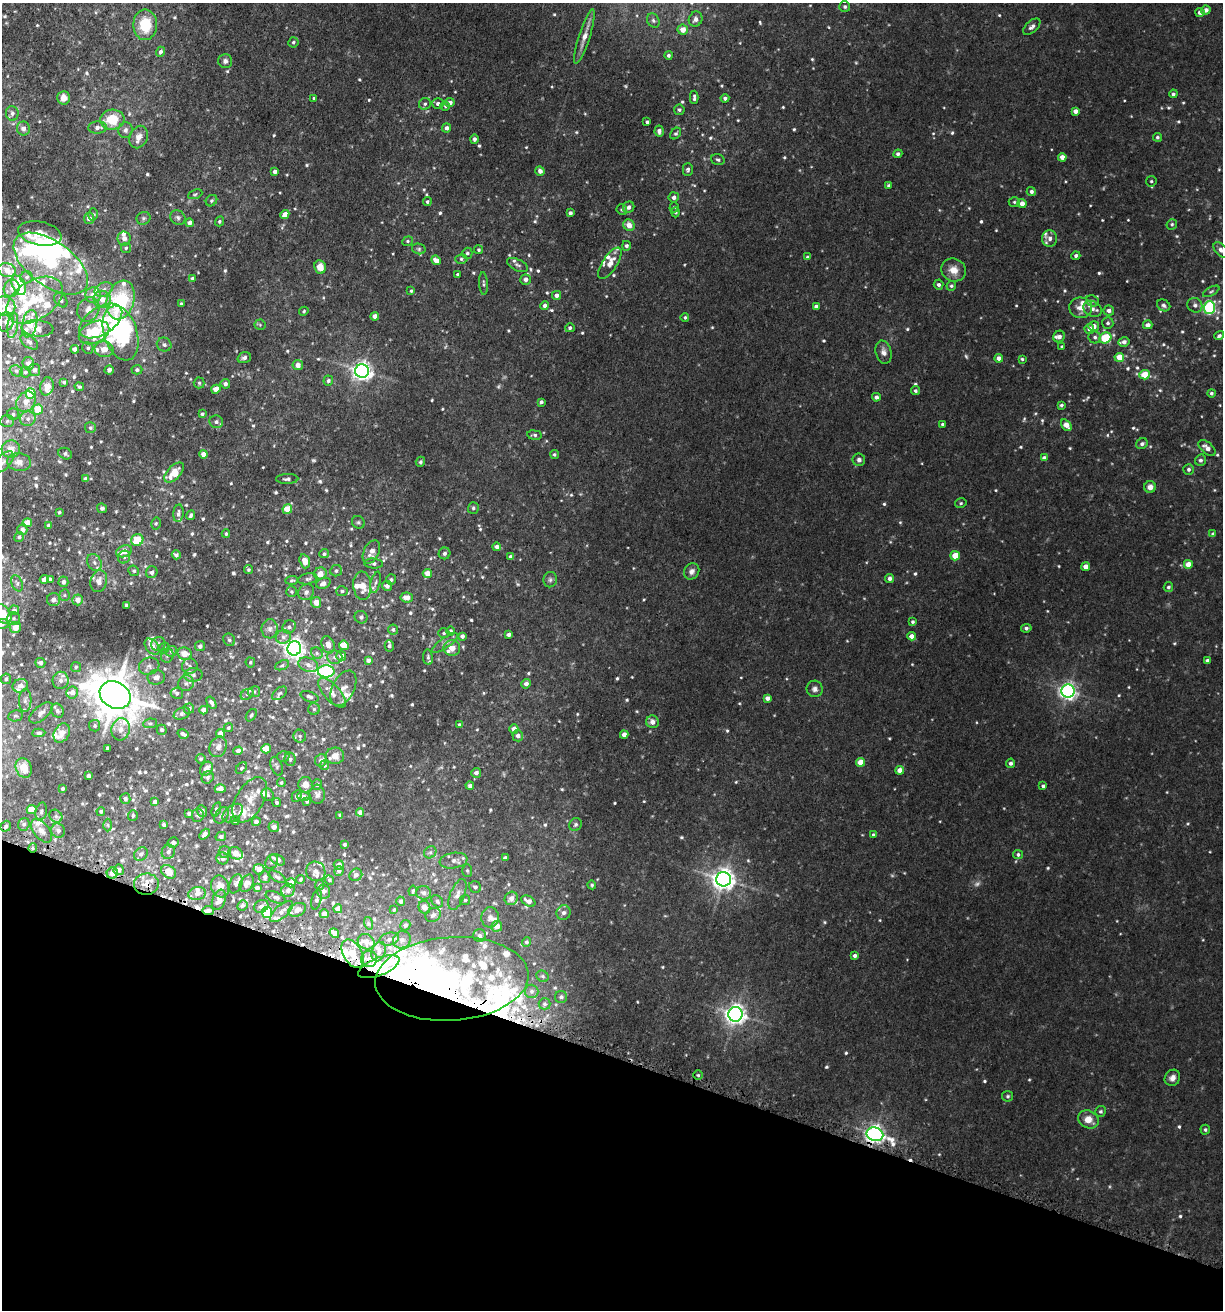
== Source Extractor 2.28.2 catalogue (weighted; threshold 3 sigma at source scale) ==
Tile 15 of 4 x 4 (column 3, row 4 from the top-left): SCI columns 2789-4009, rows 52-1359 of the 5408 x 5343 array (HDU 1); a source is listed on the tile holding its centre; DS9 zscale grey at full resolution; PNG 1225 x 1312 px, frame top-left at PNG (2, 3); each listed source drawn as its Kron ellipse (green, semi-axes under 4 px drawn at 4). Shown black and unused: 19% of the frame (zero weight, under 3 of 5 exposures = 5% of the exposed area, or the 3 px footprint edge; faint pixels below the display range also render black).
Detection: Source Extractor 2.28.2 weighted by HDU 2 'WHT'; one run over the whole footprint, this tile lists its part. Background 0.0203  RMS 0.0034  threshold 0.0152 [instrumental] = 3 sigma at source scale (4.5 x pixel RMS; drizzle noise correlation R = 1.50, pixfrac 1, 0.05/0.05 arcsec/px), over >= 5 px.
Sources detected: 898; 8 too faint to see at this stretch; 9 inside a brighter object's white glare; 3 cosmic-ray / hot-pixel residue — neither listed nor drawn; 98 inside a brighter listed object's ellipse — not listed separately; of the other 780, all 500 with FLUX_AUTO >= 0.523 (the completeness limit of this list) listed and drawn (280 fainter detections not listed), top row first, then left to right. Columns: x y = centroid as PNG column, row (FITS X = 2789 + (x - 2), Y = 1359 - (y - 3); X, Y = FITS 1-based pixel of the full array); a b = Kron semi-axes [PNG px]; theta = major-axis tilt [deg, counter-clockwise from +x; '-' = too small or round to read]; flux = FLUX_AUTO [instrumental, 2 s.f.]
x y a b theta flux
845 7 5 5 - 0.74
1206 10 4 4 - 1.6
1200 12 5 4 - 1.2
696 19 8 6 64 1.6
653 20 7 6 - 0.9
145 25 15 12 -90 12
1032 27 10 5 42 1.3
683 30 5 5 - 3.4
584 37 28 5 72 3.2
293 42 5 5 - 0.68
160 52 5 4 - 1
668 55 4 4 - 0.87
225 61 7 7 - 1.1
1173 94 4 4 - 0.79
694 97 7 3 88 0.93
64 98 7 6 - 2.7
314 98 3 3 - 0.66
725 98 4 4 - 0.96
450 102 5 4 - 1.7
425 104 6 6 - 0.79
438 104 5 5 - 1.1
445 106 5 4 - 0.54
679 110 5 5 - 0.74
1075 111 4 4 - 1.6
12 113 7 6 - 1.2
112 120 12 10 6 9.8
647 122 3 3 - 0.7
97 127 9 6 4 1.9
23 128 7 6 - 1.8
447 128 4 4 - 1.4
125 130 8 7 - 1.2
659 131 5 4 - 1.1
676 133 6 4 49 0.69
139 137 12 8 66 2.6
1157 137 4 4 - 0.69
474 139 5 4 - 1
898 154 4 4 - 0.83
1062 157 4 4 - 2.5
718 159 7 5 -18 0.68
688 169 6 5 - 0.78
540 171 5 4 - 1.4
275 172 4 4 - 1.3
1151 181 5 5 - 0.58
888 185 4 4 - 0.64
1031 192 4 4 - 1.1
195 194 7 4 22 0.55
674 197 5 5 - 1.4
212 201 6 5 - 0.71
427 202 4 4 - 0.62
1014 202 5 5 - 0.55
1022 203 4 4 - 2.3
629 207 6 5 - 1.5
674 207 5 4 - 0.56
622 210 5 5 - 0.71
675 212 5 4 - 0.67
570 213 4 4 - 1.1
93 214 6 5 - 0.63
285 214 5 4 - 2.8
178 217 8 7 - 0.97
143 218 7 6 - 0.77
89 219 5 5 - 1.8
220 221 5 4 - 0.64
189 223 4 4 - 1.3
1172 224 5 5 - 0.61
629 225 6 5 - 3.1
40 233 22 12 -12 8.5
124 238 7 6 - 1.6
1050 238 8 7 - 1.7
407 241 5 4 - 0.52
626 246 5 4 - 0.95
126 248 5 5 - 0.62
419 249 7 5 -14 0.62
479 250 4 4 - 0.67
1221 250 9 5 -47 1.4
467 253 5 5 - 0.78
1076 256 4 4 - 0.93
808 257 4 4 - 0.71
461 259 6 5 - 0.67
436 260 5 4 - 2.9
610 263 18 7 57 3.3
51 264 43 22 -36 30
517 265 11 5 -26 1
320 267 7 6 - 4.1
7 270 9 7 -15 3.2
954 270 12 11 - 3.6
458 274 3 3 - 0.76
27 277 6 6 - 0.79
193 278 4 4 - 1.2
526 279 5 5 - 1.8
484 283 11 4 -87 0.75
19 285 10 6 -63 10
939 285 5 4 - 1
951 286 5 4 - 0.67
12 288 9 8 - 1.8
104 289 10 6 27 1.8
411 291 3 3 - 0.55
1211 291 9 4 29 0.6
93 295 8 7 - 3.1
556 295 4 4 - 1.6
102 299 9 8 - 3.6
35 300 31 19 32 15
61 300 8 5 -52 0.98
121 300 20 13 73 33
1092 301 7 5 -22 0.76
181 304 4 3 - 0.7
545 305 4 4 - 1.3
1164 305 7 5 -31 0.85
1195 305 8 7 - 1.2
5 306 11 9 -23 2.3
816 306 4 4 - 1.4
1209 307 6 6 - 36
1081 308 11 10 - 3.6
88 309 13 10 64 3.3
1093 309 10 7 -29 2
1109 310 5 5 - 1.5
304 311 5 4 - 0.58
375 316 4 4 - 2.2
685 317 4 4 - 0.56
101 321 24 13 33 10
6 322 10 8 73 1.6
1108 323 6 5 - 0.87
30 324 14 7 77 6.9
260 325 5 5 - 0.55
1148 325 5 4 - 1.7
13 326 13 5 81 1.5
1094 326 5 5 - 2.2
37 328 16 8 -5 2.2
570 328 5 4 - 0.85
1089 329 5 5 - 1.6
94 332 16 10 26 13
121 333 28 16 -73 52
1219 336 5 4 - 0.81
1059 337 6 5 - 1.2
1095 337 6 6 - 0.89
1105 338 6 5 - 14
29 342 10 6 -37 1
1124 342 5 5 - 1.5
164 345 7 6 - 0.95
1062 347 4 4 - 0.56
88 348 6 5 - 0.89
75 349 4 4 - 1.5
104 349 9 7 -3 3.1
884 352 12 8 -75 2.1
1119 357 5 4 - 5.4
244 358 7 5 18 1.2
999 358 4 4 - 1.9
1022 359 3 3 - 0.53
28 363 6 6 - 1.5
298 365 5 5 - 2.3
34 370 6 6 - 1.3
109 370 5 4 - 1.4
137 370 5 5 - 0.8
16 371 7 5 -24 0.77
362 371 7 6 - 190
25 372 5 5 - 0.6
1145 375 5 4 - 6.6
328 381 5 5 - 0.71
64 382 4 4 - 0.6
199 383 5 5 - 0.57
225 384 5 4 - 1.1
47 386 9 6 76 3
79 387 5 3 - 0.7
216 389 4 4 - 3.8
915 391 4 4 - 0.68
31 393 5 5 - 11
1211 393 4 4 - 0.67
876 397 4 4 - 1.2
26 402 11 9 52 2.7
541 402 4 3 - 0.84
1061 405 3 3 - 0.58
38 410 5 5 - 9.5
13 414 6 6 - 0.85
202 414 4 3 - 0.72
28 419 8 7 - 1.4
7 421 7 6 - 0.81
216 422 7 6 - 1.2
942 424 3 3 - 0.56
1066 425 6 4 -54 3.7
90 428 5 5 - 0.74
534 435 7 4 -6 0.83
1142 444 6 5 - 0.99
1207 448 10 5 -41 2.2
11 449 9 8 - 4.1
65 454 7 5 -23 0.82
204 454 4 4 - 2.7
554 454 4 4 - 0.59
1044 458 4 4 - 1.4
859 460 6 6 - 1.1
1200 460 6 5 - 0.89
3 462 13 7 47 1.8
19 462 12 9 -7 2.5
420 462 5 4 - 0.65
1189 469 5 5 - 0.88
174 472 12 6 47 6.8
85 479 4 3 - 0.92
287 479 11 5 2 0.95
1150 487 6 6 - 2.1
961 503 6 4 15 0.57
102 508 5 4 - 0.75
473 508 6 5 - 0.64
287 509 5 4 - 5.8
59 512 3 3 - 0.57
178 513 9 5 85 1.2
191 515 5 3 - 0.82
358 522 7 6 - 0.66
27 523 4 4 - 4.2
156 523 6 4 76 0.62
49 525 4 3 - 1
22 530 5 5 - 1.3
226 534 4 3 - 0.53
1213 534 4 3 - 0.7
19 537 5 4 - 0.67
137 540 6 5 - 7.3
497 547 4 4 - 1.2
124 551 8 5 19 3.6
371 552 12 7 64 2.5
444 553 6 5 - 1.1
324 554 5 4 - 0.67
176 555 5 4 - 0.89
955 556 5 4 - 6.7
124 557 6 6 - 1
510 557 4 4 - 0.72
305 561 7 5 -72 3.5
94 562 9 7 -58 1.4
373 563 9 5 -3 0.81
1188 564 4 4 - 4.3
1085 567 4 4 - 2.1
248 570 4 4 - 0.57
134 571 5 5 - 0.61
336 571 6 5 - 0.83
692 571 8 7 - 1.5
152 572 6 5 - 1
427 573 4 4 - 3.4
320 574 6 6 - 3.1
889 578 4 4 - 1.2
44 579 4 4 - 1.8
50 579 4 3 - 0.82
308 579 10 5 11 0.9
292 580 6 4 3 0.54
391 580 5 5 - 0.71
550 580 8 6 77 0.95
99 581 11 8 76 2.6
63 582 5 5 - 1.2
376 582 11 4 77 1.2
17 583 8 5 -71 0.85
323 583 7 5 23 1.7
362 586 14 9 -85 3.9
387 586 5 5 - 1.5
1168 587 5 4 - 0.72
342 591 5 5 - 0.78
291 592 5 5 - 0.6
306 592 8 7 - 1.2
65 595 5 5 - 0.57
407 597 6 5 - 2.6
54 600 6 6 - 1.5
78 600 5 5 - 2.7
316 602 5 5 - 3.9
126 605 4 3 - 0.74
14 610 5 5 - 0.89
3 614 11 7 -55 4.6
361 617 6 6 - 0.85
13 618 6 6 - 0.8
913 622 4 4 - 0.65
3 624 6 5 - 0.58
15 627 6 5 - 3.7
289 627 7 6 - 1.2
1026 628 5 3 - 1
270 629 9 8 - 1.6
393 630 5 5 - 0.88
450 631 4 4 - 0.83
444 633 5 4 - 0.55
509 635 4 4 - 1.3
462 636 4 4 - 1.2
911 636 4 4 - 2.2
283 637 7 7 - 1.3
229 640 6 5 - 0.76
445 643 15 5 35 1.5
158 644 7 7 - 1.6
328 645 9 6 -68 2.8
344 645 5 4 - 5.6
200 646 5 5 - 1.2
389 646 5 4 - 1
152 647 9 6 -49 2.7
164 648 6 4 46 0.53
294 648 7 7 - 190
452 648 8 8 - 2.9
171 651 6 5 - 0.86
317 653 6 5 - 0.74
185 654 7 6 - 3.8
167 655 7 6 - 0.84
341 656 5 5 - 2.5
335 657 7 6 - 1.3
428 657 8 5 -84 0.73
368 660 4 4 - 1.2
1207 661 4 3 - 1.1
250 662 5 4 - 0.53
40 663 5 5 - 1.1
282 665 7 4 23 0.69
308 665 10 7 -21 1.8
149 666 10 8 17 1.7
190 666 8 7 - 1.4
76 667 5 5 - 0.54
326 671 8 6 0 68
193 675 9 7 7 1.4
156 677 9 7 8 1.8
6 679 5 4 - 0.75
61 680 8 8 - 1.8
186 683 8 7 - 1.1
526 684 5 4 - 1.5
20 686 8 6 21 2.3
343 688 19 11 63 3.3
815 689 8 8 - 1.4
1068 691 6 6 - 140
254 692 6 5 - 0.7
72 693 6 6 - 2.5
177 693 6 5 - 0.9
279 693 9 5 37 0.74
332 693 18 8 -47 3.9
247 694 7 5 29 0.8
115 695 16 13 -31 1100
310 697 9 5 -20 1.1
767 698 4 4 - 1.5
25 701 11 6 88 1.4
211 703 7 4 -57 0.95
189 709 5 5 - 1.2
314 709 6 6 - 0.69
204 710 4 4 - 1.6
57 711 7 6 - 0.98
41 713 14 7 40 1.9
182 713 8 5 25 0.84
251 715 7 4 54 0.7
15 716 7 5 11 0.67
652 722 6 6 - 2
150 723 7 4 7 0.64
459 725 4 4 - 0.72
95 726 6 5 - 0.65
228 728 4 4 - 0.55
121 729 11 9 76 2.1
514 729 4 4 - 2.7
162 730 5 5 - 0.74
39 733 7 4 4 0.75
62 733 10 7 61 3.8
220 733 4 4 - 2.9
183 734 6 3 -32 1
624 734 4 4 - 2.5
300 736 6 6 - 0.72
518 736 5 5 - 1.5
218 747 11 8 64 1.9
108 748 4 3 - 0.97
266 749 5 4 - 5.5
238 751 5 4 - 1.5
283 756 6 5 - 0.63
335 756 9 8 - 3
201 759 5 5 - 0.62
290 759 6 5 - 0.79
321 760 6 5 - 1.2
860 762 4 4 - 5.4
1011 763 4 4 - 1
324 765 5 4 - 0.84
277 766 10 5 -69 0.8
24 768 10 8 -69 5.3
241 768 7 4 49 0.66
206 769 7 6 - 2.7
900 770 4 4 - 3
476 773 5 5 - 1.3
88 776 4 4 - 1.2
208 777 6 5 - 0.78
281 783 4 4 - 0.57
317 784 5 5 - 1.3
305 785 8 7 - 2.9
470 786 4 4 - 0.88
1043 786 4 4 - 0.7
63 789 3 3 - 0.66
220 789 5 4 - 2.1
317 794 9 7 -85 1.3
268 795 6 5 - 0.62
297 796 6 4 63 0.92
303 796 6 4 -6 1.4
125 799 5 5 - 0.82
250 800 25 13 60 5.5
307 801 4 3 - 0.67
155 802 4 3 - 1.3
277 802 5 4 - 0.7
216 809 7 4 72 0.76
31 810 5 4 - 5.8
41 811 9 5 77 0.82
101 811 4 4 - 0.61
202 811 6 5 - 1
360 812 4 4 - 1.7
189 813 4 3 - 0.75
233 813 11 7 40 1.9
198 815 7 6 - 0.88
222 815 9 6 56 1
340 815 3 3 - 0.56
56 816 7 5 -44 0.88
133 816 5 5 - 0.58
235 821 4 4 - 0.55
256 822 4 4 - 1
24 824 6 6 - 0.88
575 824 7 6 - 0.83
108 825 6 4 -88 0.59
164 825 4 4 - 0.83
6 826 6 5 - 1.1
274 827 5 5 - 1.9
42 831 14 7 -50 2.1
58 831 7 6 - 1.3
204 834 6 4 47 0.95
873 835 4 3 - 0.57
221 837 5 4 - 1.1
173 843 5 5 - 1.4
344 844 4 3 - 0.62
33 848 4 4 - 0.55
168 852 7 6 - 1.4
225 852 6 6 - 0.63
430 852 6 5 - 0.81
236 853 7 5 -29 3
141 854 7 6 - 1.2
1018 854 5 4 - 0.83
222 858 6 6 - 1.1
505 858 4 4 - 0.9
277 860 8 5 -26 2
454 861 14 7 8 2.1
272 862 7 6 - 0.92
339 865 5 5 - 1.7
259 869 5 5 - 2.6
119 870 5 5 - 1.7
316 871 10 9 - 1.6
339 871 5 4 - 1
467 871 6 5 - 0.57
169 872 8 6 -36 5.4
112 873 6 5 - 3.1
356 875 7 6 - 1.3
265 877 6 5 - 1
277 877 9 4 -29 0.75
301 879 4 4 - 0.65
723 879 7 7 - 270
329 880 5 4 - 0.57
247 883 9 6 61 1.5
291 883 5 4 - 3.4
146 884 12 10 6 3.5
236 884 10 6 67 1.3
319 885 5 4 - 0.68
592 885 4 3 - 0.58
220 886 11 9 -71 2.6
475 887 6 5 - 0.85
257 888 4 3 - 0.88
288 890 7 6 - 1.7
413 891 5 4 - 0.65
324 892 7 6 - 1.4
424 893 7 7 - 1.3
197 894 9 6 10 1.7
457 894 16 7 68 2.4
276 897 10 5 -22 0.86
511 898 7 6 - 2.2
219 900 10 6 69 2.9
316 900 10 5 75 1.1
465 900 5 5 - 0.56
401 901 5 4 - 0.92
437 901 7 5 -48 0.76
528 901 7 5 -28 2.3
242 905 5 4 - 0.73
261 906 7 6 - 1.2
425 907 6 6 - 2.5
338 909 4 4 - 2.3
297 910 9 6 27 2.4
394 910 3 3 - 0.54
208 911 5 4 - 1.3
282 912 14 6 40 2
267 913 5 5 - 24
563 913 7 7 - 1.4
324 914 4 4 - 1.7
433 915 8 6 36 1
490 917 10 8 89 1.8
368 923 6 4 -72 0.55
405 925 5 5 - 0.89
497 926 5 5 - 2.7
334 933 5 4 - 2.1
479 936 6 6 - 1.2
389 939 10 6 12 1.3
402 940 9 8 - 1.8
366 942 9 7 -30 1.9
526 942 5 4 - 0.6
379 952 10 7 70 1.7
353 954 15 9 -61 6.7
855 956 4 4 - 0.89
369 959 8 8 - 2.1
379 967 22 8 21 33
542 976 6 5 - 0.64
452 979 77 41 4 130
531 991 7 6 - 1.1
561 997 6 6 - 1
545 1004 6 5 - 0.72
735 1014 7 7 - 210
698 1075 5 5 - 0.59
1172 1078 8 7 - 1.7
1008 1096 5 5 - 0.7
1101 1111 5 5 - 0.68
1088 1119 11 8 -29 4.1
1205 1130 5 4 - 0.63
875 1134 8 6 -19 180
Overlapping masked pixels (flux is a lower limit): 8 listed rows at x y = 33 848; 146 884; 208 911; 353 954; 369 959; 379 967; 452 979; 875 1134
Isophote crosses this tile's border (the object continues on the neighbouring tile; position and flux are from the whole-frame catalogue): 6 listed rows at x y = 40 233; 1221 250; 6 322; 3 462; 3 614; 3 624